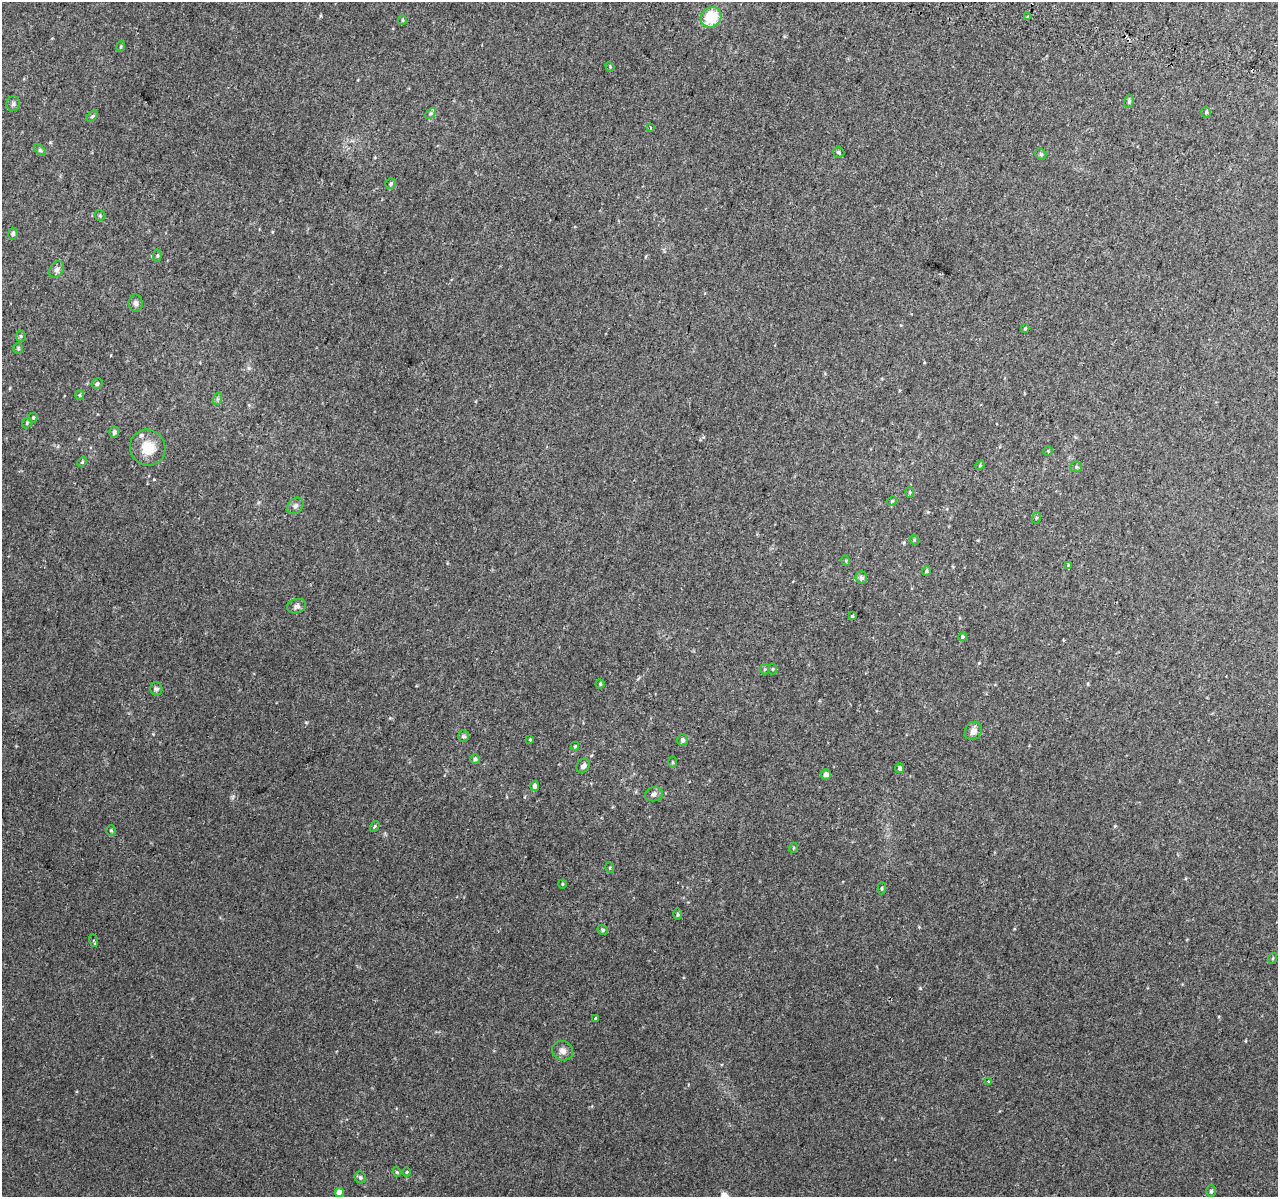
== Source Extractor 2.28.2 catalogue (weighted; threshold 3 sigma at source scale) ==
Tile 10 of 4 x 4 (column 2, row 3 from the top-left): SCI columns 1331-2606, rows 1526-2720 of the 5221 x 5500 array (HDU 1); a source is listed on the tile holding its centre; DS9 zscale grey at full resolution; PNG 1280 x 1199 px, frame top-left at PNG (2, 2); each listed source drawn as its Kron ellipse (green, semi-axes under 4 px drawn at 4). Shown black and unused: <1% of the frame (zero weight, under 2 of 3 exposures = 6% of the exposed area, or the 3 px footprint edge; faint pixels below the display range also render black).
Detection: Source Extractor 2.28.2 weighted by HDU 2 'WHT'; one run over the whole footprint, this tile lists its part. Background 0.014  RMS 0.0065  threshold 0.0293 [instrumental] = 3 sigma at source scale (4.5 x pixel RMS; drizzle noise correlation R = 1.50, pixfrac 1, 0.0396/0.0396 arcsec/px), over >= 5 px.
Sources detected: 83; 2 cosmic-ray / hot-pixel residue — neither listed nor drawn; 1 inside a brighter listed object's ellipse — not listed separately; the other 80 listed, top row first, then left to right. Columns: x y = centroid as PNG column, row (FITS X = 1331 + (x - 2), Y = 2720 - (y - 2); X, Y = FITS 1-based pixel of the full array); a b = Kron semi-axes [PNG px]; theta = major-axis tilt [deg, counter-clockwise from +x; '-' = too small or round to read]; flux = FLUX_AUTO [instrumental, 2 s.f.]
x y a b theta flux
711 17 11 9 43 21
1027 17 3 3 - 0.97
402 20 5 4 - 0.77
121 47 5 4 - 0.73
610 67 5 4 - 0.61
1129 101 7 4 81 1.1
13 104 7 6 - 1.5
1206 112 5 5 - 1.1
430 113 6 4 45 0.95
92 116 7 3 37 0.76
650 128 4 2 - 0.71
40 150 7 4 -45 0.97
839 152 6 5 - 0.92
1041 154 6 5 - 0.83
391 184 6 5 - 1.3
100 215 5 5 - 0.88
13 234 6 4 77 1.6
157 256 6 4 84 0.81
57 269 9 6 57 2.1
136 303 8 7 - 1.9
1025 329 4 3 - 0.8
21 336 5 5 - 0.82
18 348 5 4 - 0.82
97 384 5 5 - 1.5
80 395 5 4 - 0.75
217 399 6 4 71 1
33 417 5 4 - 0.7
27 423 6 4 50 0.89
114 432 5 5 - 1.9
148 448 18 17 - 13
1048 451 4 4 - 0.61
82 462 5 3 - 0.62
980 465 5 3 - 0.58
1076 467 5 5 - 0.95
910 492 6 4 -89 0.76
892 501 5 4 - 0.65
295 506 9 7 45 2.2
1036 518 5 3 - 0.65
914 540 5 4 - 0.77
846 561 5 3 - 0.54
1068 565 4 4 - 0.61
926 571 5 4 - 1
861 578 6 5 - 1.8
296 606 10 7 17 2.1
852 616 3 3 - 0.8
962 637 4 4 - 0.95
765 669 5 5 - 0.85
773 669 5 3 - 0.61
600 684 4 4 - 0.81
156 689 6 6 - 1.4
973 731 9 8 - 3.3
463 736 5 5 - 1.5
530 739 4 3 - 0.58
682 740 6 5 - 1.8
575 746 4 4 - 0.81
475 759 5 4 - 1.1
672 762 6 4 -89 0.77
583 766 7 6 - 2.3
900 768 5 4 - 1.8
826 774 5 5 - 3.4
535 786 4 4 - 2.6
654 794 9 7 15 2.1
375 826 6 3 58 0.77
111 830 5 4 - 0.82
793 848 5 3 - 0.55
610 868 5 3 - 0.65
562 884 4 4 - 0.6
882 888 6 4 85 0.82
678 914 6 4 -90 0.81
603 930 5 4 - 0.9
93 941 6 3 -70 0.77
1273 958 5 3 - 0.57
596 1019 3 3 - 0.86
562 1051 11 10 - 3.3
988 1082 3 2 - 1.1
397 1172 5 4 - 0.76
407 1172 5 3 - 0.59
360 1177 6 5 - 1.2
1211 1191 6 5 - 0.99
339 1193 4 4 - 5.4
Unlisted compact peaks at least as high as the median listed source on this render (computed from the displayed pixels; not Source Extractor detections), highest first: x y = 920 988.